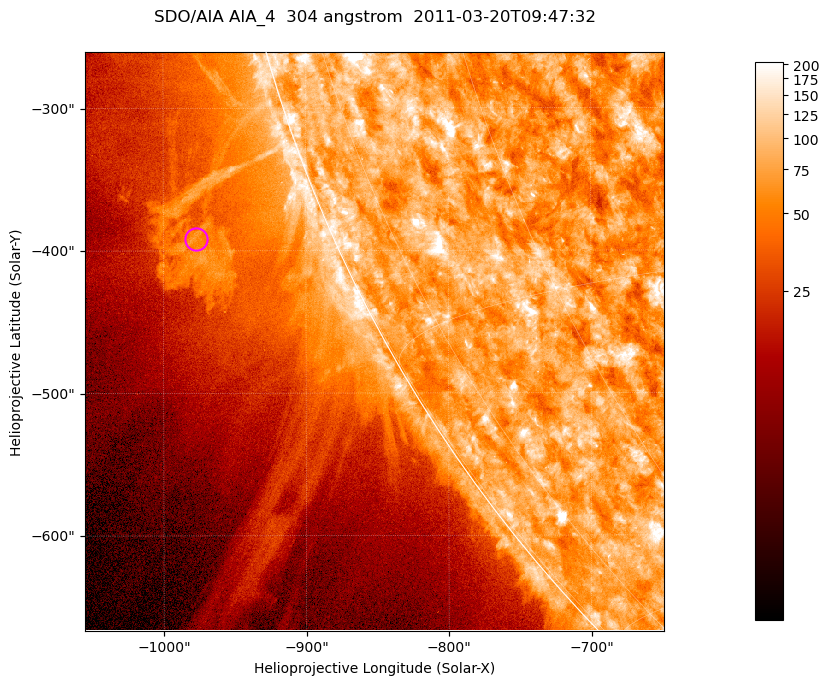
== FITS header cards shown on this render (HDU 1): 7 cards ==
TELESCOP= 'SDO/AIA '           / For AIA: SDO/AIA
INSTRUME= 'AIA_4   '           / For AIA: AIA_ATA1, AIA_ATA2, AIA_ATA3 or AIA_AT
WAVELNTH=                  304 / [angstrom] Wavelength
WAVEUNIT= 'angstrom'           / Wavelength unit: angstrom
DATE-OBS= '2011-03-20T09:47:32.123' / [ISO] Date when observation started; ISO 8
CTYPE1  = 'HPLN-TAN'           / CTYPE1; Typically HPLN
CTYPE2  = 'HPLT-TAN'           / CTYPE2; Typically HPLT

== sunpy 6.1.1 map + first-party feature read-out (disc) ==
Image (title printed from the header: SDO/AIA AIA_4  304 angstrom  2011-03-20T09:47:32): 677 x 677 px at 0.6 arcsec/px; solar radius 964 arcsec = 1605 px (partial field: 2.6% of the solar disc is inside the frame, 46% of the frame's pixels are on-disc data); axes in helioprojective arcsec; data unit not stated in the header (colour bar unlabelled)
Orientation: roll -0.132 deg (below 1 deg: not rotated)
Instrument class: DISC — disc imager (sunpy class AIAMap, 304 A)
Bright regions (active regions / flare kernels): reference = the on-disc median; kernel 5 px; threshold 5 sigma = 123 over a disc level ~73.9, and >= 1.15x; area >= 458 px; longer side >= 8 px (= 4.8 arcsec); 0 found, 0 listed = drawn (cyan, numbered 1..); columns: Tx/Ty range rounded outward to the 2 arcsec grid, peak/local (2 s.f.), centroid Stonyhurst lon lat
Off-limb structures (1.02-1.3 R_sun): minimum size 229 px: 2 found; the strongest spans PA ~110..115 deg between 1.04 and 1.13 R_sun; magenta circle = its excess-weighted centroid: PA ~110 deg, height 1.09 R_sun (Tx ~-978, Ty ~-392 arcsec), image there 2.7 x the reference